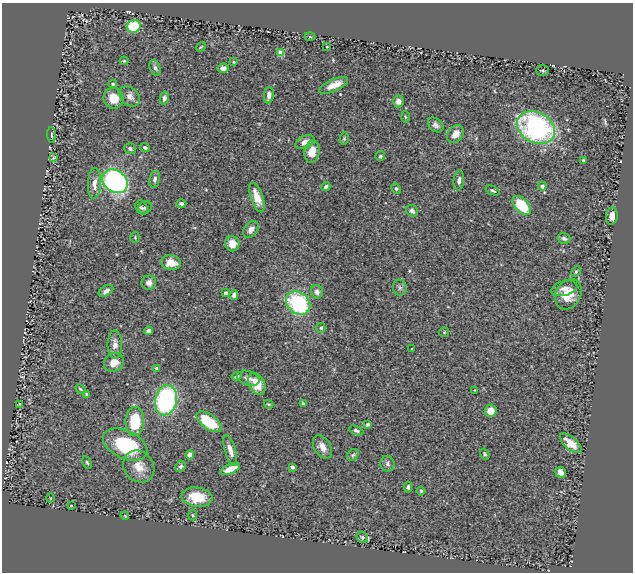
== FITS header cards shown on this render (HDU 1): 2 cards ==
NAXIS1  =                  631
NAXIS2  =                  570

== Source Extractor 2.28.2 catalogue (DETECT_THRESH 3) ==
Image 631 x 570 px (HDU 1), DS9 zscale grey, 1 PNG px = 1 image px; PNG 635 x 574 px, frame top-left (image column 1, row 570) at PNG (2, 3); each listed source drawn as its Kron ellipse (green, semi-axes under 4 px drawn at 4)
Background 1.26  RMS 0.033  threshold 0.0997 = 3 sigma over >= 5 px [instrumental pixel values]
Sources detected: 104; all 104 listed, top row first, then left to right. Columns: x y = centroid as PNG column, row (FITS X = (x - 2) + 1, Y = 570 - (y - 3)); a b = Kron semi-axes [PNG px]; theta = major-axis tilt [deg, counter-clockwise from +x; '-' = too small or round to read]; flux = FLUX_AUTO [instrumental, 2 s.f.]
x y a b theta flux
134 26 7 6 - 100
310 37 5 3 - 2.3
201 47 5 3 - 2.1
327 47 3 2 - 1.5
281 53 4 4 - 53
124 61 4 3 - 2.5
234 62 3 3 - 2.2
155 68 8 5 -69 5.7
223 68 5 4 - 9.7
543 71 6 5 - 3.4
113 84 4 4 - 2.8
334 85 15 6 24 24
269 95 8 5 84 11
130 96 11 8 -47 13
113 98 10 10 - 33
164 98 6 4 76 7.6
398 101 6 5 - 14
405 117 6 4 -86 2.4
436 125 9 6 -43 7.8
536 128 20 15 -28 420
455 134 10 7 52 19
52 135 7 3 -86 2.6
344 139 6 4 79 2.9
305 142 10 6 25 18
145 148 5 4 - 5.5
130 149 6 5 - 6.3
312 152 11 7 81 26
380 156 5 4 - 3.5
54 157 4 3 - 1.9
583 160 3 3 - 2.3
155 179 8 5 76 6.8
459 180 10 5 84 8.8
115 181 14 10 -36 390
94 183 15 6 88 18
326 186 4 3 - 4.9
542 186 4 4 - 7.2
396 189 5 4 - 3.2
493 191 7 3 -25 3.3
257 197 16 6 -71 25
181 204 5 4 - 4.4
522 205 11 6 -47 89
141 208 7 6 - 6.1
145 208 7 6 - 6
412 211 6 5 - 7
612 216 9 6 82 14
251 229 9 6 52 12
135 237 5 4 - 2.7
564 238 6 5 - 5
232 244 7 7 - 24
171 263 10 7 -6 29
576 272 6 4 63 2.8
149 283 7 7 - 12
400 288 8 7 - 6.2
564 288 13 7 14 12
106 291 8 5 32 8.5
317 292 7 6 - 10
225 293 3 3 - 3.8
568 294 16 12 60 38
234 295 5 4 - 8.2
298 303 13 10 -42 200
321 328 5 4 - 4.9
148 331 4 4 - 8.1
444 332 5 5 - 2.8
115 344 14 7 -89 15
412 349 2 2 - 1.2
114 362 10 9 - 23
156 368 3 3 - 2.9
237 376 5 3 - 4.5
248 378 11 7 -19 11
257 384 12 7 -63 42
80 389 6 3 -29 2.7
475 390 3 2 - 1.4
87 394 3 3 - 3.3
166 400 15 11 76 310
19 404 4 2 - 1.9
269 404 5 3 - 2.1
303 404 4 3 - 5.3
491 411 6 6 - 27
135 421 14 9 88 91
209 422 14 7 -37 100
368 424 4 3 - 4.4
356 431 7 4 -23 4.5
571 443 13 6 -42 24
125 445 23 14 -25 150
322 447 12 8 -57 18
230 450 16 5 -73 14
485 454 6 3 -59 2.9
190 455 4 4 - 18
353 455 6 5 - 4
87 462 6 4 -62 3.1
387 464 8 7 - 6.6
181 466 6 5 - 4.5
139 467 17 14 -50 32
292 467 3 3 - 6
230 469 10 4 21 27
561 472 6 5 - 11
408 487 5 4 - 4.4
421 491 4 4 - 2.9
197 497 15 10 -6 50
50 498 4 3 - 1.4
71 506 3 2 - 1.5
192 515 5 3 - 2.2
125 516 4 3 - 1.8
362 537 6 5 - 5.6